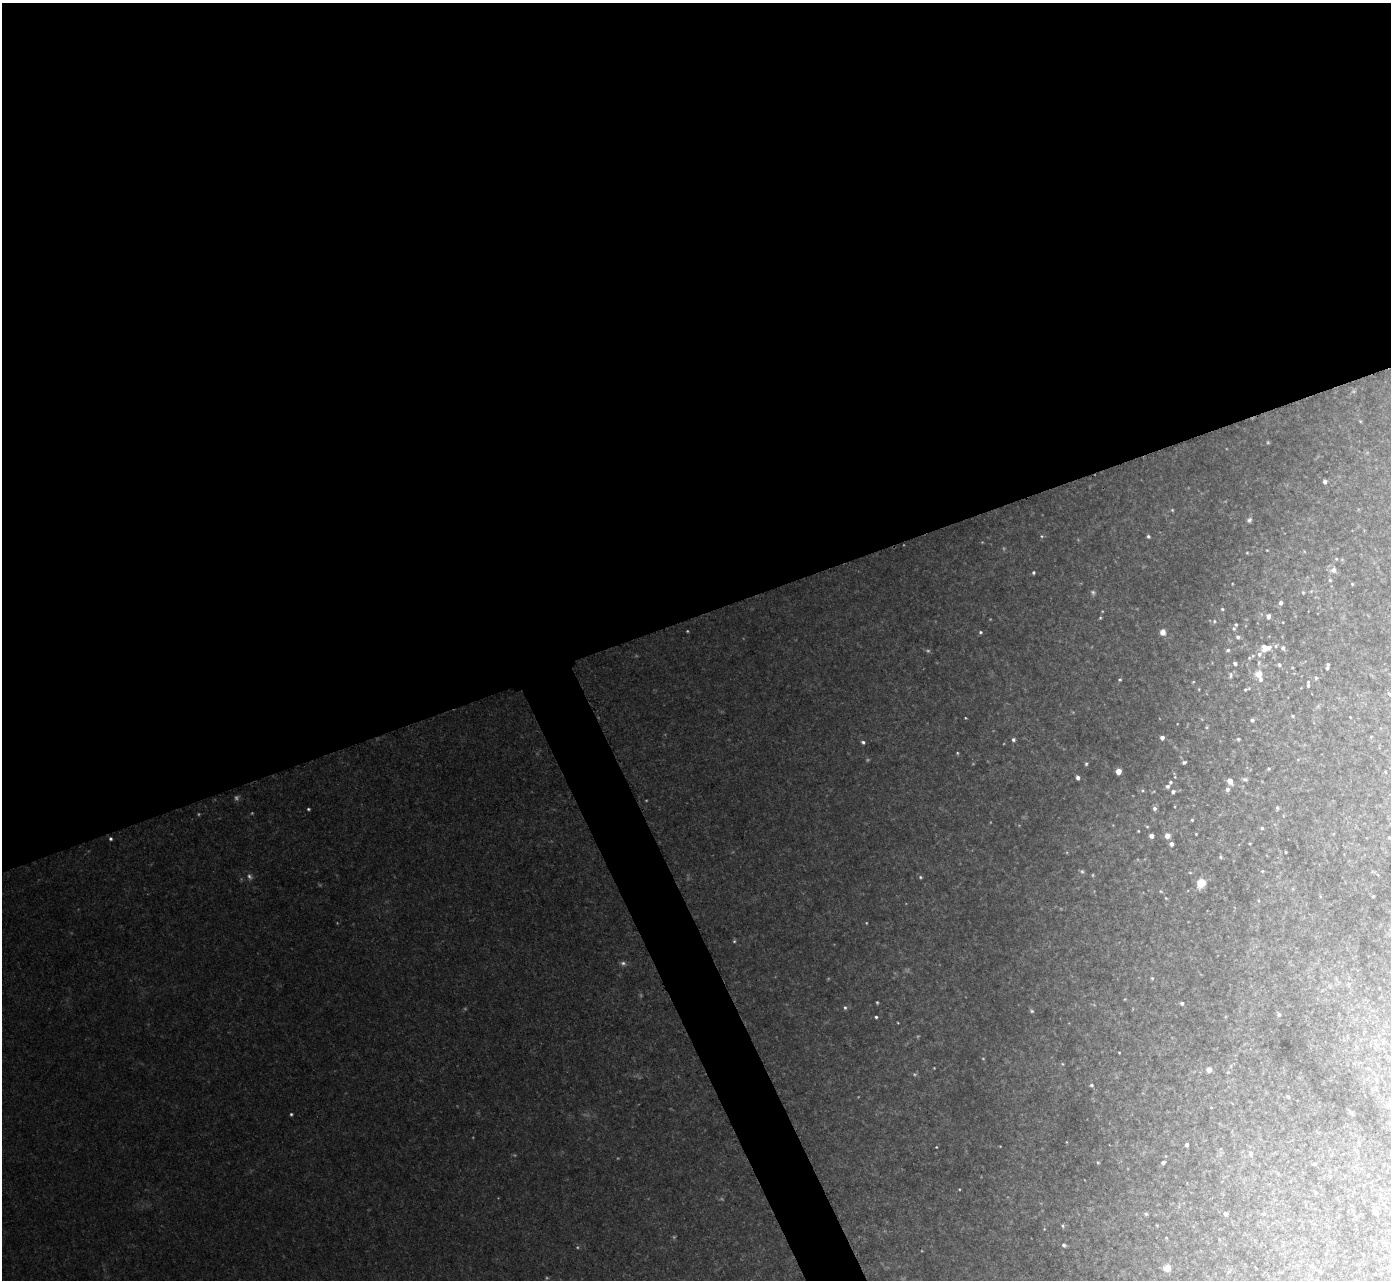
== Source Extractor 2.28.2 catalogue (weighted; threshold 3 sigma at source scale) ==
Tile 2 of 4 x 4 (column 2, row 1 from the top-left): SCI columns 1459-2847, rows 3989-5266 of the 5692 x 5725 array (HDU 1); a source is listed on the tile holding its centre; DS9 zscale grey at full resolution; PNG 1393 x 1282 px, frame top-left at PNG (2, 3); no overlay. Shown black and unused: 50% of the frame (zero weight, under 2 of 3 exposures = <1% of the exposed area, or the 3 px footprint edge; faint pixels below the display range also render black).
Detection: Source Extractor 2.28.2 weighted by HDU 2 'WHT'; one run over the whole footprint, this tile lists its part. Background 0.0921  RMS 0.012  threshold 0.0536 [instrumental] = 3 sigma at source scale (4.5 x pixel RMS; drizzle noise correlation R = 1.50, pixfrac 1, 0.05/0.05 arcsec/px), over >= 5 px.
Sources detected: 144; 20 too faint to see at this stretch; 1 cosmic-ray / hot-pixel residue — not listed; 4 inside a brighter listed object's ellipse — not listed separately; the other 119 listed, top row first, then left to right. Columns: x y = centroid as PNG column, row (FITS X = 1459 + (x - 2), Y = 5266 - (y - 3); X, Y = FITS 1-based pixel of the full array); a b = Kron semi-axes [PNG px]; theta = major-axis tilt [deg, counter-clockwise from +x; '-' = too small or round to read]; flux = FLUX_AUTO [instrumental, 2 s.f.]
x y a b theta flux
1325 481 4 4 - 4.5
1249 520 7 6 - 3.1
1042 536 5 4 - 1.4
1148 536 4 4 - 2.3
1267 550 3 2 - 0.78
1247 553 5 3 - 1.1
1336 559 5 4 - 1.5
1333 570 7 7 - 7.2
1033 572 4 4 - 1.8
1330 580 5 5 - 1.7
1352 584 4 3 - 1.1
1093 592 7 6 - 2.5
1303 592 5 4 - 1.2
1281 603 4 4 - 3.3
1222 609 5 4 - 1.8
1268 616 5 4 - 4.8
1100 618 4 4 - 1.3
1214 621 6 4 71 1.9
1283 622 2 2 - 0.76
1234 628 6 5 - 1.9
980 632 5 4 - 2
1163 632 7 7 - 7.6
1238 637 5 5 - 2.8
1266 648 12 8 0 13
1283 648 7 5 -56 2.5
1228 650 6 4 3 2.2
1249 658 5 4 - 1.3
1235 663 4 3 - 3
1259 663 7 4 72 1.8
1279 665 5 4 - 2.7
1327 667 7 3 77 3.6
1231 675 8 5 80 2.7
1259 675 9 5 -67 20
1316 678 5 4 - 1.9
1120 680 5 5 - 1.6
1193 682 4 3 - 0.87
1308 684 8 3 89 2.4
1199 689 5 3 - 0.95
1245 689 5 4 - 1.4
1389 694 6 4 -47 1.8
1293 716 5 4 - 1.4
1350 717 3 2 - 0.92
1252 720 4 4 - 3.2
1162 737 5 4 - 5.4
1238 739 4 4 - 1.6
1013 740 5 4 - 2.7
863 742 5 4 - 2.5
957 753 4 4 - 1.3
1184 762 5 4 - 2.5
1086 764 5 4 - 1.9
1268 769 4 3 - 1.3
1118 771 4 4 - 18
1078 778 4 4 - 4.2
1245 779 7 5 -16 2.5
1230 781 5 4 - 14
1170 782 4 4 - 1.9
1167 786 5 4 - 2.9
1227 789 5 5 - 3.7
1142 790 5 5 - 1.7
1173 792 5 5 - 2.8
1154 808 5 5 - 3.6
1277 808 6 4 82 1.8
308 809 3 3 - 1.5
1192 820 4 3 - 1.4
1147 826 5 3 - 1.1
1262 828 5 4 - 1.7
1138 831 3 2 - 0.91
1196 834 2 2 - 0.86
1151 836 4 4 - 5.9
1167 836 5 4 - 12
1389 837 4 4 - 1.2
110 839 4 4 - 2.1
1250 843 4 3 - 0.89
1171 844 4 4 - 4.3
1286 852 3 2 - 0.94
1220 857 5 4 - 1.9
1082 871 6 5 - 2.2
1262 871 4 4 - 1.3
1190 872 5 3 - 1.1
249 876 9 6 -62 3.7
920 877 5 4 - 1.8
1201 883 5 5 - 52
1161 892 6 3 -21 1.3
1373 896 4 3 - 0.86
1166 898 4 3 - 1
1258 900 5 3 - 1.1
734 941 5 5 - 1.7
623 963 8 6 -10 3.4
1152 978 4 4 - 1.5
877 1002 4 3 - 1.3
1182 1003 4 4 - 3.2
845 1008 6 4 -74 2
1032 1011 6 5 - 2
1279 1015 6 5 - 1.9
876 1017 3 3 - 1.8
898 1023 4 2 - 0.76
1119 1053 3 2 - 0.93
1062 1064 5 4 - 1.2
1209 1069 7 6 - 5.9
914 1074 6 4 -11 1.9
1091 1085 4 4 - 2.1
1288 1097 5 4 - 1.6
1389 1104 9 6 45 4.1
1351 1112 7 4 -44 1.8
291 1114 4 3 - 1.6
1187 1145 4 3 - 3.7
1251 1153 7 6 - 4.8
1098 1162 5 4 - 1.3
1163 1162 4 4 - 3.2
1314 1164 5 3 - 1.3
1316 1192 6 4 -41 1.6
1375 1211 6 5 - 3.4
1225 1213 4 4 - 5.2
1146 1214 5 5 - 1.7
1062 1226 6 5 - 2.1
1166 1238 4 2 - 0.74
1064 1245 5 4 - 2.8
1167 1268 9 9 - 8.3
1320 1272 4 3 - 1.4
Isophote crosses this tile's border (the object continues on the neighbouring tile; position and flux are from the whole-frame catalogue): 1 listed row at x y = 1389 1104